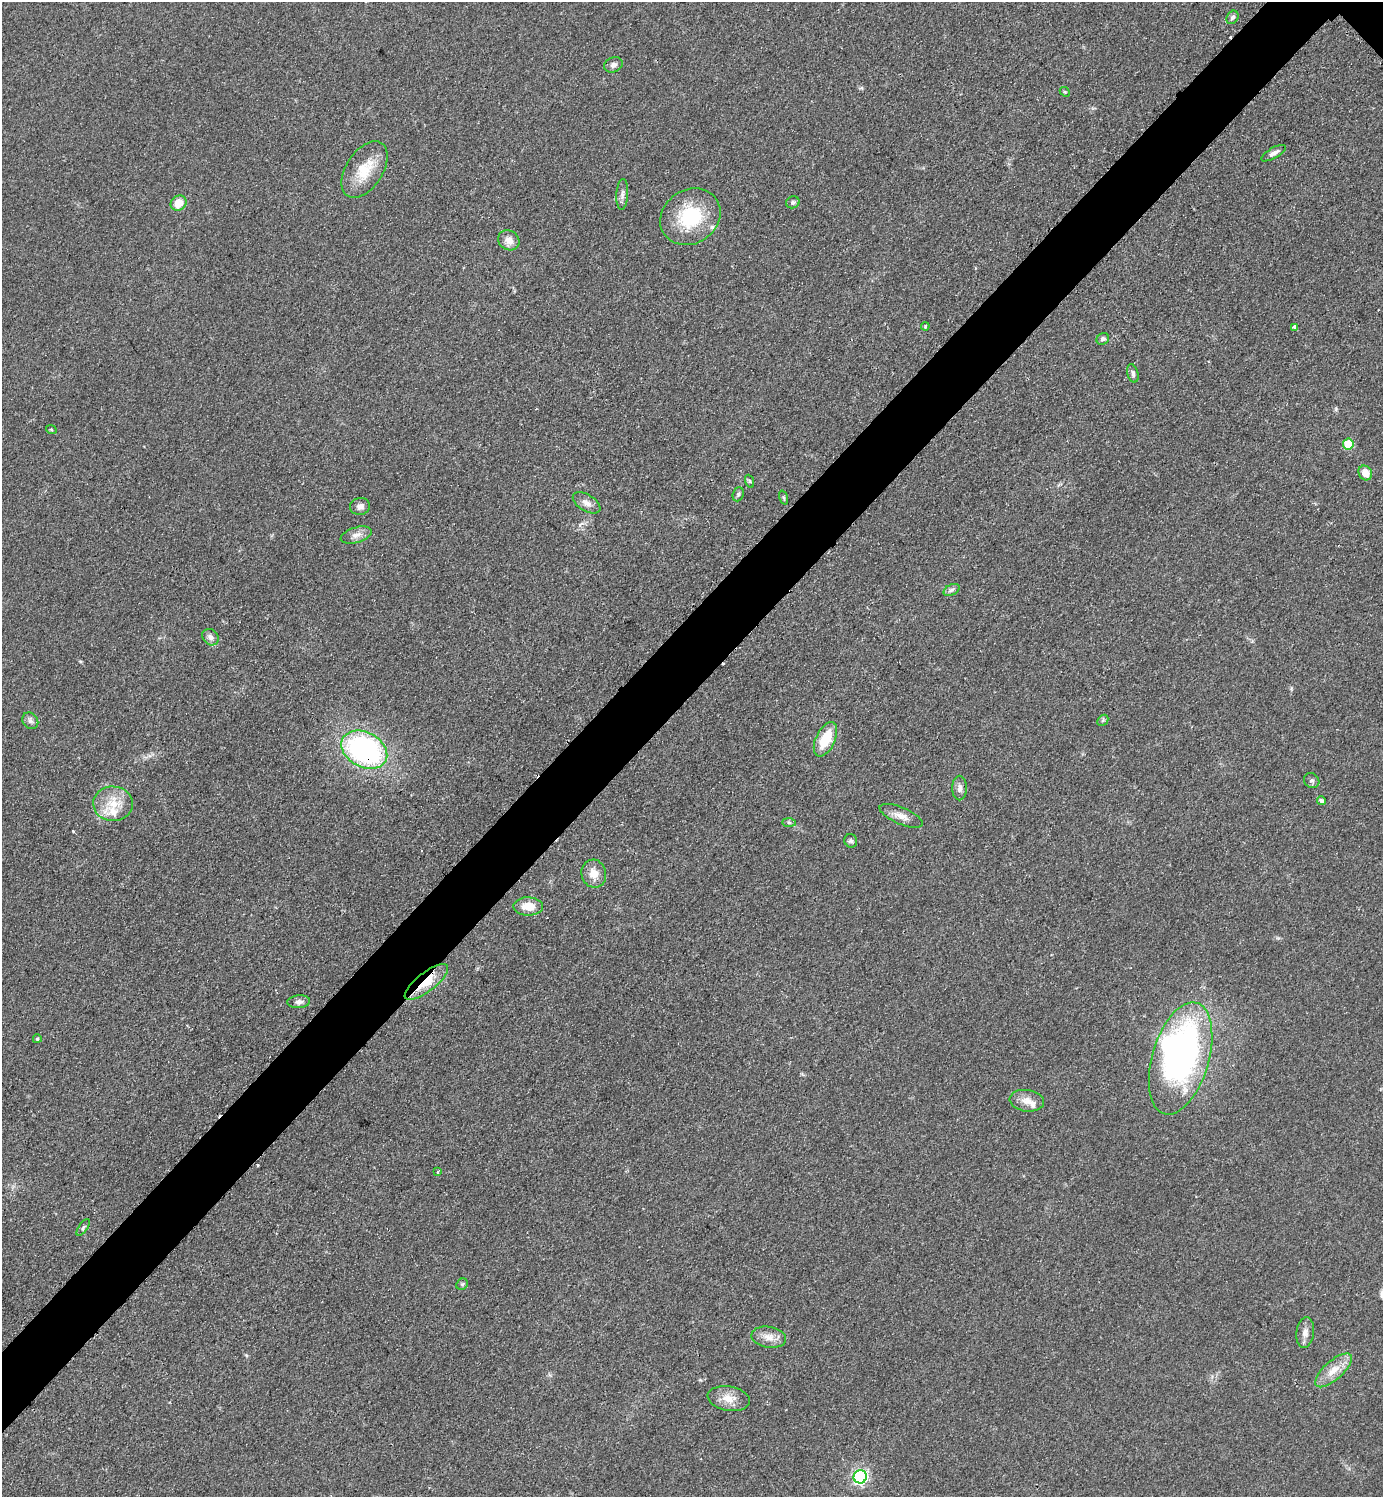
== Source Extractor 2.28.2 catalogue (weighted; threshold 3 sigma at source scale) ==
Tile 7 of 4 x 4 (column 3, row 2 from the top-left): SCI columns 3076-4456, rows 2999-4493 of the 6005 x 6005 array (HDU 1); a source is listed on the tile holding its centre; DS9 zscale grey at full resolution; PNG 1385 x 1499 px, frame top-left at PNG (2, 2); each listed source drawn as its Kron ellipse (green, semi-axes under 4 px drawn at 4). Shown black and unused: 5% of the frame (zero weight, under 2 of 3 exposures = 1% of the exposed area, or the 3 px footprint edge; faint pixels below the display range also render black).
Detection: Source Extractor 2.28.2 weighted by HDU 2 'WHT'; one run over the whole footprint, this tile lists its part. Background 0.0799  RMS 0.0075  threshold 0.0337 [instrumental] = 3 sigma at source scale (4.5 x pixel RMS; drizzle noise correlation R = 1.50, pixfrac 1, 0.05/0.05 arcsec/px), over >= 5 px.
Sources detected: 59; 1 inside a brighter object's white glare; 4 cosmic-ray / hot-pixel residue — neither listed nor drawn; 3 inside a brighter listed object's ellipse — not listed separately; the other 51 listed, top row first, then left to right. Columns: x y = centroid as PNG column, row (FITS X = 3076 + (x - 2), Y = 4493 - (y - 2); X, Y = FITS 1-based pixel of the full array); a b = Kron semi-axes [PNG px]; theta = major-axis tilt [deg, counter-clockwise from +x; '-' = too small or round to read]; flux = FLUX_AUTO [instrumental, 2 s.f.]
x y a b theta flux
1232 17 7 5 56 2.1
613 65 9 7 23 3
1065 92 5 4 - 0.88
1273 153 14 5 30 3
365 170 31 18 57 22
622 194 15 5 86 3.4
793 202 7 5 25 1.8
179 203 8 7 - 11
690 217 31 27 34 44
509 240 11 9 -36 6.3
925 326 4 4 - 1.1
1295 327 4 3 - 4.9
1103 339 6 5 - 2.2
1133 373 9 5 -75 2.3
51 429 5 3 - 0.75
1348 444 5 5 - 29
1365 473 8 6 -57 7.8
749 481 7 4 -71 1
738 494 7 5 69 1.5
784 498 7 3 -71 0.97
587 503 15 8 -31 4.8
360 506 10 8 8 3.6
356 535 16 7 17 5.1
952 590 8 5 28 1.9
210 637 9 7 -46 3.4
1103 720 6 4 47 1.2
30 721 9 7 -53 2.8
825 739 18 9 65 21
364 750 24 17 -28 150
1312 781 8 7 - 1.9
960 788 12 7 90 3.5
1321 801 4 4 - 1.9
113 804 20 17 -2 17
901 816 23 8 -23 7
789 822 7 4 -1 1.3
851 841 7 6 - 1.5
594 874 14 12 -77 9.1
528 906 15 9 -1 11
426 982 26 9 38 17
299 1002 11 6 5 2.9
37 1039 4 4 - 1.1
1181 1058 58 28 73 250
1027 1101 17 11 -7 7.1
438 1172 4 3 - 0.76
83 1227 10 4 55 1.4
462 1284 6 5 - 1.3
1305 1333 15 9 82 4.9
769 1337 17 10 -9 7.4
1333 1370 23 9 42 11
729 1399 21 12 -10 9.9
860 1477 7 6 - 160
Overlapping masked pixels (flux is a lower limit): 2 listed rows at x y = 364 750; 426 982